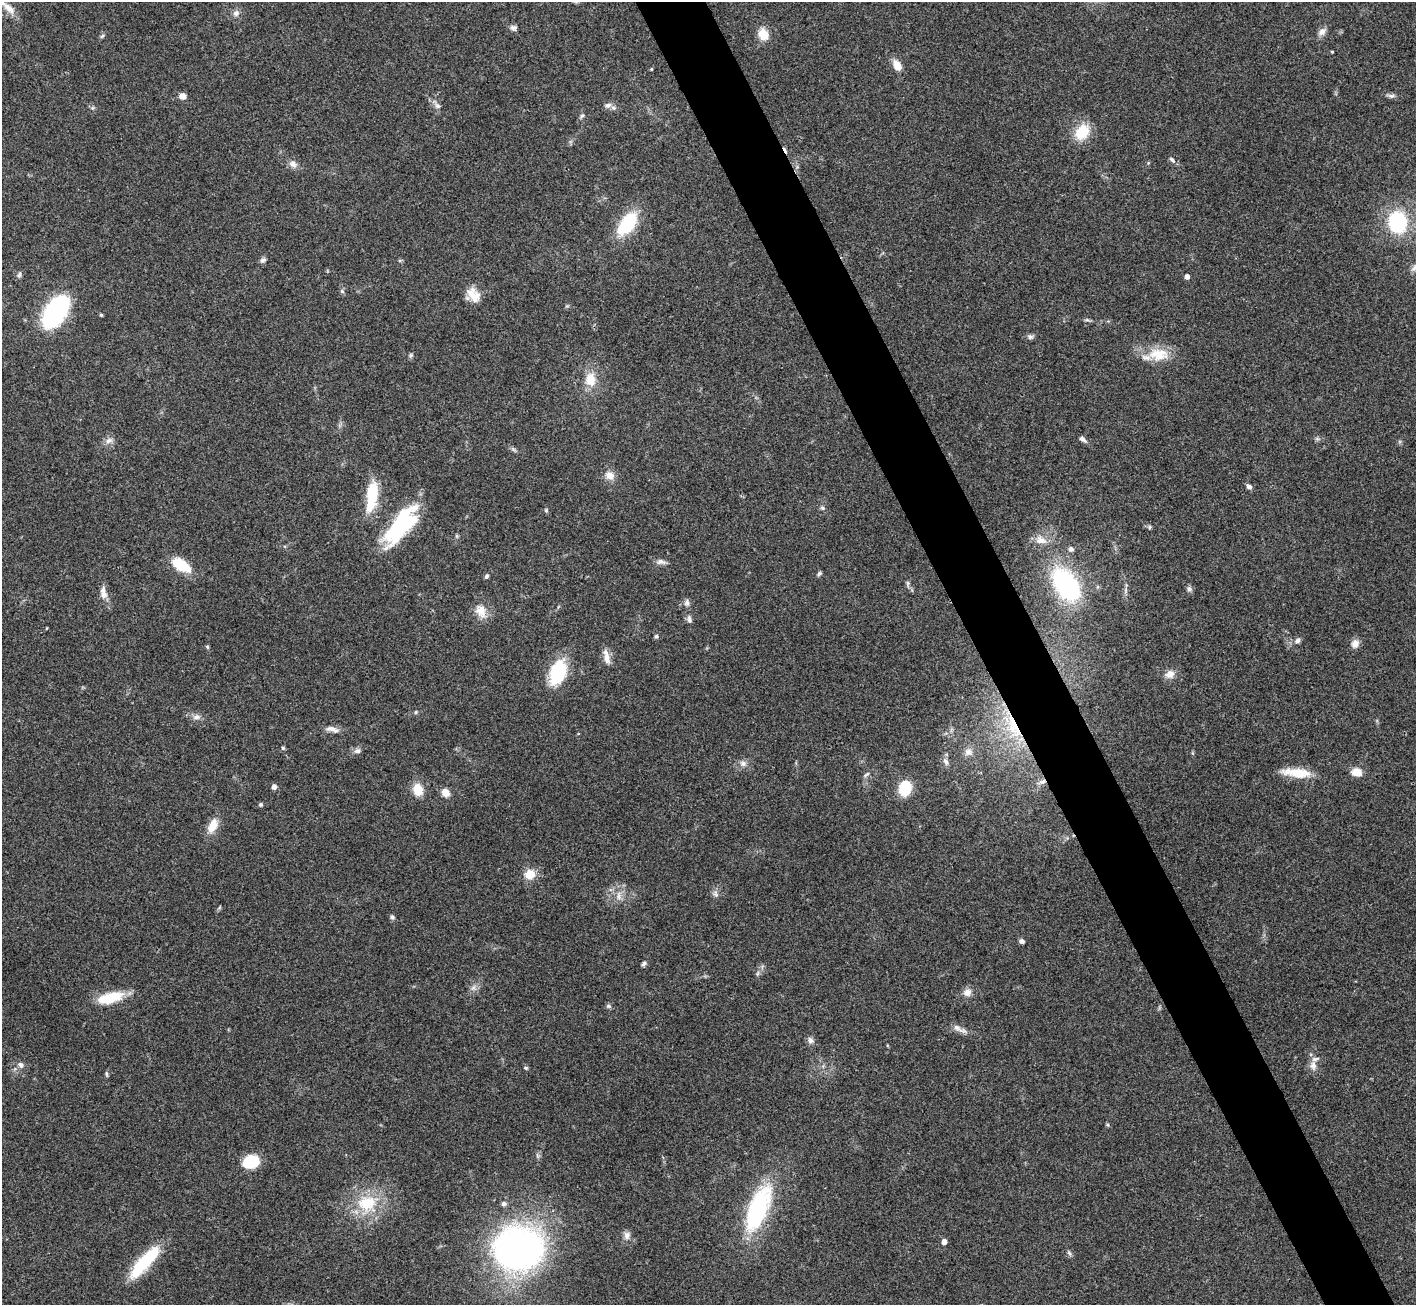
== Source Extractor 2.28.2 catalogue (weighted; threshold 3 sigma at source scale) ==
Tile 6 of 4 x 4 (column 2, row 2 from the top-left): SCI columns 1419-2832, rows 2892-4194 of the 5663 x 5651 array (HDU 1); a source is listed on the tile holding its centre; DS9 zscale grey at full resolution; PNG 1418 x 1307 px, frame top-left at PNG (2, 2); no overlay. Shown black and unused: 5% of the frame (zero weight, under 3 of 4 exposures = <1% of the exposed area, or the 3 px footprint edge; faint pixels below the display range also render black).
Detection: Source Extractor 2.28.2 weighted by HDU 2 'WHT'; one run over the whole footprint, this tile lists its part. Background 0.0954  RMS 0.0061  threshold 0.0276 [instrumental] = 3 sigma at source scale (4.5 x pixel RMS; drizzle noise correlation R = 1.50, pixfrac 1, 0.05/0.05 arcsec/px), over >= 5 px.
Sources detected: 111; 1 cosmic-ray / hot-pixel residue — not listed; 2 inside a brighter listed object's ellipse — not listed separately; the other 108 listed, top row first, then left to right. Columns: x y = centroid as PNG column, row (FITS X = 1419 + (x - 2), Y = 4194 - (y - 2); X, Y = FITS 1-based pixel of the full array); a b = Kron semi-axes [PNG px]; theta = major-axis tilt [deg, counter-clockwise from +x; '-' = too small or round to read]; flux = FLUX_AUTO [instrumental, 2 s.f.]
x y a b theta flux
9 8 24 9 -44 6.9
236 13 9 8 - 2.7
513 28 9 7 -16 2
1322 32 12 8 49 3.3
763 34 9 7 -66 13
102 36 7 4 44 1
1332 52 3 3 - 0.62
897 65 12 8 -58 7.3
651 69 4 4 - 0.55
182 96 8 7 - 3.7
1391 96 10 6 -9 1.8
608 105 11 7 17 2.7
437 106 8 7 - 2.2
582 116 6 5 - 1.1
1082 132 18 14 55 17
1172 159 10 5 -42 1.6
293 164 12 8 -21 3.5
1397 222 16 14 -88 55
627 224 23 12 53 38
263 260 8 6 35 1.7
1414 268 10 6 60 2.2
19 275 7 5 72 1.4
1187 276 4 4 - 3.2
342 291 6 4 -45 1
474 295 21 13 -54 9.3
55 312 21 12 56 150
101 315 3 3 - 0.89
1087 320 7 4 -2 1.1
1030 337 9 6 -26 1.6
1158 354 30 17 -2 17
411 355 6 5 - 1
590 380 18 13 -89 11
1082 439 9 5 -36 2.3
109 440 11 7 21 3
513 449 6 5 - 1.2
610 475 12 10 -25 5.2
1249 487 7 6 - 1.8
372 494 27 9 81 35
822 508 7 5 -42 1.2
546 510 5 5 - 0.79
401 525 47 18 52 56
1150 527 6 4 89 0.91
1041 540 15 10 -13 6.1
1071 549 5 5 - 2.1
661 562 13 7 -12 2.6
181 565 24 12 -32 17
819 574 6 5 - 1.2
487 576 7 5 59 1.2
908 583 8 5 85 1.3
1066 585 27 16 -54 100
1189 589 8 6 -60 1.7
103 595 10 9 - 3.7
687 603 9 7 78 2
481 611 20 13 -62 7.8
689 619 11 6 -80 2.2
656 636 5 5 - 1.1
1298 640 9 6 38 2.2
1355 643 10 9 - 4
207 647 5 4 - 0.79
607 658 18 8 -82 5.1
558 672 20 12 70 45
1170 674 12 10 18 4.8
416 712 5 5 - 0.8
196 717 11 7 12 2.9
1013 727 42 14 -68 30
332 729 18 7 -14 3.9
283 748 5 5 - 0.96
357 751 9 7 11 2.3
968 752 11 10 - 3.6
946 762 11 6 -63 2.4
743 763 10 8 -15 3
1357 772 10 8 -14 7.3
1299 773 34 11 -5 15
867 774 10 4 40 1.3
1042 782 13 6 23 3.1
274 787 5 4 - 3
905 788 15 12 80 18
418 790 15 12 -71 9.1
446 793 9 7 -50 6
261 805 5 5 - 1.1
212 826 19 10 65 9.1
530 874 10 10 - 9.7
716 894 11 5 -76 2
619 896 14 4 87 2.6
392 917 7 6 - 1.4
1022 941 5 4 - 2.5
644 964 7 5 50 1.3
758 973 7 4 71 1.1
473 988 9 5 58 2
967 992 11 10 - 4.1
110 998 33 13 15 19
609 1006 7 6 - 1.4
959 1029 25 6 -27 4.2
810 1040 9 7 -66 2.3
20 1065 9 7 -46 2.2
1313 1065 13 9 -87 4.1
525 1068 6 5 - 0.89
107 1074 8 3 -79 0.9
1108 1125 6 3 -71 0.77
251 1161 14 11 17 22
367 1203 30 23 11 28
504 1204 8 6 15 1.7
758 1208 48 19 68 75
627 1235 11 8 89 3.2
944 1242 5 4 - 3.9
519 1248 45 37 -1 230
1069 1253 7 4 -45 1.2
145 1262 44 12 48 34
Overlapping masked pixels (flux is a lower limit): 2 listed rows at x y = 1013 727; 1042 782
Isophote crosses this tile's border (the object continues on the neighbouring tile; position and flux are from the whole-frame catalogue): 1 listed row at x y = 9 8